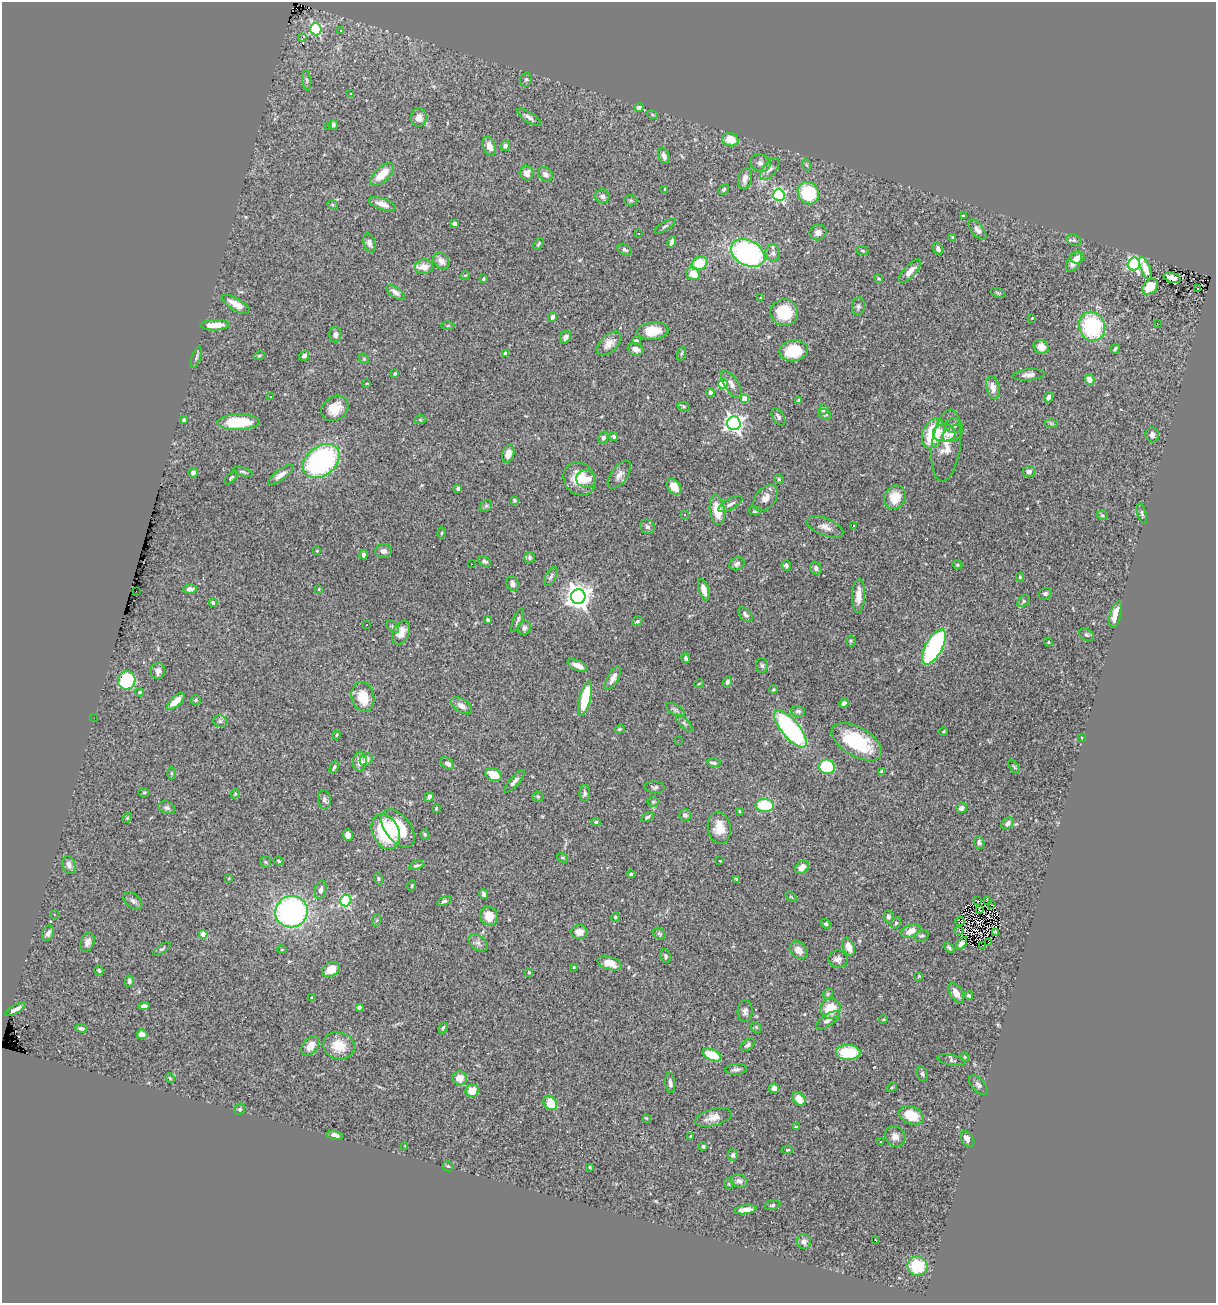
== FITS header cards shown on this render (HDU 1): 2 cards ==
NAXIS1  =                 1214
NAXIS2  =                 1301

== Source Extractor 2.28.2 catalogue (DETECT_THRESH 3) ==
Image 1214 x 1301 px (HDU 1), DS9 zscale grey, 1 PNG px = 1 image px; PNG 1218 x 1305 px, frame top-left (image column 1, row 1301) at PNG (2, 2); each listed source drawn as its Kron ellipse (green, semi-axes under 4 px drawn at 4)
Background 1.83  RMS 0.057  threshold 0.171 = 3 sigma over >= 5 px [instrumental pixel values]
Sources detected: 360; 2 with non-positive FLUX_AUTO (blend fragments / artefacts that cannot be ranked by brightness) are neither listed nor drawn; the other 358 listed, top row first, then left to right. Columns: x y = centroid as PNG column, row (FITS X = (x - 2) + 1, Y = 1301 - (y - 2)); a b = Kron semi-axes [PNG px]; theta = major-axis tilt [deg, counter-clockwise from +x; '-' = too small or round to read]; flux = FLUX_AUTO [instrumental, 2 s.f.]
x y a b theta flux
316 29 6 5 - 450
341 31 3 3 - 5
302 38 3 2 - 130
526 79 7 5 74 8.2
306 80 10 4 -85 8.3
350 94 3 2 - 3.8
639 107 4 3 - 7.3
652 114 5 3 - 4
419 117 9 8 - 26
529 117 14 5 -33 15
333 125 5 4 - 9.5
329 126 3 2 - 4.7
730 140 8 6 -13 58
489 146 10 6 -72 33
505 146 5 4 - 8.5
664 156 8 5 -67 15
760 163 10 8 -18 18
807 165 6 4 -70 4.6
770 169 13 6 50 21
527 173 7 7 - 27
382 174 15 7 43 62
545 174 8 6 -43 18
745 179 11 6 77 23
665 189 3 3 - 4.2
724 190 6 4 40 5.6
808 193 11 10 - 220
779 195 6 5 - 650
602 196 7 7 - 16
631 200 7 5 -1 6.9
332 204 5 3 - 3.9
382 204 14 5 -20 29
963 216 4 3 - 3.6
455 223 4 3 - 15
665 226 12 4 31 7.9
977 230 12 6 -50 14
818 232 8 8 - 22
639 233 3 2 - 5.8
953 237 4 3 - 7.2
1074 240 7 5 -20 8
672 242 6 4 69 14
369 243 10 5 -74 15
539 244 6 3 57 4.8
938 249 6 5 - 13
625 250 7 5 -28 9
862 251 6 3 -9 4.1
748 253 18 12 -29 780
773 253 8 7 - 16
1077 258 7 6 - 16
441 261 9 7 -49 27
1074 262 11 6 57 27
700 263 8 6 26 110
1134 264 6 6 - 740
424 267 9 7 4 40
1145 268 12 4 -68 45
910 271 15 6 47 28
693 274 7 6 - 61
465 275 5 4 - 4.1
1172 278 9 5 -16 21
483 279 3 3 - 5.3
879 279 4 3 - 3.6
1150 287 9 6 44 67
1198 289 3 2 - 7.5
395 292 10 5 -36 20
998 293 8 4 -20 5.6
761 298 4 2 - 2.6
236 304 16 6 -30 39
858 306 9 6 85 11
784 312 14 13 - 130
552 317 5 4 - 14
1032 318 3 2 - 2.7
1157 323 2 2 - 3
215 325 14 5 2 53
448 326 6 4 2 5.1
1092 326 15 13 -68 340
653 331 15 8 5 70
335 334 8 6 -89 16
566 337 7 5 60 15
636 341 4 3 - 6.1
609 343 15 8 42 29
1041 347 8 6 -33 36
636 349 8 6 -20 21
1115 349 5 3 - 6.1
794 351 14 10 7 120
505 353 4 4 - 6.4
681 353 7 3 71 5.5
259 356 6 4 17 4.6
304 356 5 4 - 13
196 357 11 4 70 8.9
364 359 6 4 -45 4.9
395 373 3 3 - 5.2
1029 375 16 5 5 19
1089 379 5 4 - 37
367 383 3 2 - 2.6
723 384 5 4 - 210
731 384 16 7 -57 22
993 387 11 6 -77 27
710 392 4 4 - 11
271 397 3 2 - 11
1048 397 5 4 - 12
745 399 4 4 - 70
798 401 4 3 - 5.4
683 406 6 4 -7 5.6
335 408 14 11 36 63
824 409 5 5 - 12
825 414 6 5 - 9.5
778 417 9 5 -57 12
184 420 4 3 - 6.4
420 420 6 4 -2 4.7
238 422 21 7 1 140
734 423 7 6 - 1700
1051 423 6 4 -2 5.7
954 426 9 7 1 15
933 433 16 10 67 200
944 433 11 8 5 25
953 434 11 7 31 19
1152 435 7 6 - 18
614 437 5 4 - 7.9
603 438 6 5 - 8.8
946 445 36 14 82 74
508 454 9 6 73 28
321 461 20 14 38 640
1029 471 6 5 - 17
243 472 10 4 -16 6.6
193 473 5 4 - 8.6
281 475 15 5 37 24
619 475 16 8 54 24
231 478 8 4 44 5.4
579 479 17 15 -51 86
586 479 10 8 -15 49
779 479 5 4 - 4.9
674 487 9 6 -53 43
458 489 4 3 - 6
895 497 12 10 60 76
766 498 15 10 51 31
514 500 4 3 - 6.1
730 504 13 5 30 14
486 506 7 5 42 6.5
717 510 15 7 -82 94
755 511 7 4 0 7.1
1142 513 10 4 -74 8.2
685 514 3 3 - 31
1102 515 6 4 -14 5.7
854 526 3 3 - 6
647 527 7 6 - 12
825 527 19 8 -21 28
442 533 5 3 - 4.2
317 551 3 3 - 3
383 551 8 7 - 17
363 555 4 3 - 12
529 557 6 5 - 8
485 561 7 5 -26 9.1
471 564 2 2 - 2.2
737 564 8 6 27 13
786 565 5 4 - 13
957 565 5 4 - 4.9
816 568 6 5 - 14
551 577 10 5 62 10
1020 577 4 4 - 4.8
512 584 8 6 -71 16
190 589 7 5 -3 14
319 589 3 3 - 3.5
704 590 11 4 -73 36
136 591 3 2 - 10
1045 594 7 5 22 8.8
858 596 17 6 88 40
578 597 7 7 - 4000
1024 601 7 5 39 8.4
213 602 4 4 - 6.8
745 615 9 5 -46 11
1115 615 14 5 75 46
488 620 4 3 - 6.6
518 620 13 3 67 9.6
637 621 6 4 36 7.4
367 625 3 2 - 6.8
393 627 7 4 -44 6.8
524 628 7 6 - 12
401 633 12 8 63 39
1086 635 8 5 -37 9.9
851 641 5 5 - 5.1
1048 642 4 4 - 4.1
934 647 19 8 62 600
686 658 5 3 - 6.9
762 665 7 5 -86 8.9
578 666 10 5 -24 28
158 671 8 7 - 20
613 678 13 5 61 25
127 680 9 8 - 280
727 682 6 4 76 8.9
699 683 4 3 - 3.1
773 689 4 4 - 4.6
139 692 4 4 - 4.6
363 697 15 11 -78 88
585 698 18 5 77 180
196 700 5 5 - 5.7
176 701 11 5 43 55
844 703 4 4 - 19
462 706 12 6 -34 21
675 710 10 5 -30 8.5
798 711 7 5 -16 9.5
94 718 2 2 - 4.5
220 721 7 5 -15 8.7
684 723 11 4 -45 9.8
619 729 5 4 - 4.7
791 729 23 9 -50 690
944 731 4 3 - 3.7
336 735 4 3 - 3.4
1082 738 3 2 - 2.9
678 740 2 2 - 2.1
857 742 28 14 -30 230
366 759 7 5 43 19
360 762 10 7 84 28
447 763 7 5 -40 16
714 763 7 4 -5 9.3
334 767 6 4 62 6.5
827 767 8 7 - 190
1014 767 8 3 -56 4.3
882 772 4 4 - 6.1
172 773 6 4 -89 4.9
494 775 8 6 -29 68
514 781 14 4 48 14
655 787 10 5 -4 8.2
144 792 5 3 - 4.2
585 793 8 5 -90 9.6
235 794 5 4 - 3.9
429 797 5 4 - 11
538 797 5 5 - 5.5
324 799 9 6 -81 12
653 802 5 5 - 6.2
765 805 9 6 -3 160
167 808 9 6 -22 10
436 808 4 3 - 4
961 808 5 5 - 17
739 811 3 2 - 2.8
685 815 6 5 - 10
647 817 6 3 31 7
127 818 5 4 - 4.4
596 822 5 4 - 6.1
1007 823 7 5 41 16
398 828 22 12 -53 130
719 828 16 11 -82 60
386 832 18 13 -65 270
425 834 5 4 - 5.5
348 835 6 5 - 18
979 843 6 5 - 12
563 858 6 3 -31 4.5
279 861 5 4 - 5.7
720 861 3 2 - 2.5
266 862 6 5 - 5.8
69 865 9 6 -72 16
416 865 7 4 22 7.7
802 867 7 5 45 27
631 874 4 3 - 8.4
229 878 4 2 - 2.9
378 879 6 4 -74 5.1
737 879 4 2 - 4.6
412 886 5 3 - 4.3
321 890 10 5 78 16
484 894 5 4 - 12
791 897 6 3 -37 3.9
133 901 11 6 -39 13
346 901 6 5 - 400
444 901 7 4 25 9.7
978 901 2 2 - 0.22
987 901 3 2 - 3.5
992 905 2 2 - 0.86
980 910 3 2 - 4.2
291 912 16 15 - 910
54 914 3 2 - 2.5
489 916 10 8 -62 53
615 917 4 4 - 6.7
888 917 6 5 - 10
377 920 6 4 71 5.2
960 921 4 2 - 5.4
896 923 6 5 - 6.3
826 924 5 4 - 7.1
910 931 10 6 24 39
959 931 4 2 - 1.1
579 932 8 7 - 34
995 932 4 2 - 3.4
48 933 8 5 64 20
203 934 4 4 - 90
659 934 7 5 -41 7.4
921 936 7 5 21 7.7
87 942 10 6 69 20
478 943 11 7 -38 16
962 943 7 4 50 15
989 943 3 2 - 5.3
982 946 4 2 - 2
849 947 9 5 -71 29
949 948 6 3 -38 6.5
162 949 10 4 31 7.4
282 950 5 3 - 3.1
799 950 10 7 -45 33
666 956 7 5 -80 7.8
838 959 9 9 - 18
609 963 12 6 -19 43
574 967 3 2 - 2.8
331 969 9 6 30 60
99 970 5 3 - 5.6
529 972 4 3 - 2.9
919 976 4 3 - 3.4
129 981 5 4 - 9.8
956 993 11 6 -58 30
828 994 6 4 49 4.7
969 996 4 4 - 7.6
312 998 4 4 - 4.6
144 1006 5 4 - 13
359 1007 4 3 - 11
16 1009 11 3 28 17
830 1009 10 10 - 83
745 1011 11 7 90 15
883 1019 4 3 - 4.2
828 1020 13 5 35 16
756 1027 6 4 -48 4.9
81 1028 6 4 -5 9.4
443 1028 6 4 70 6.4
142 1034 5 4 - 28
748 1045 8 5 39 9.3
310 1046 11 7 54 34
339 1046 16 13 -17 77
848 1052 12 7 -1 150
712 1055 10 5 -23 110
965 1057 5 3 - 3
951 1060 14 5 -11 8.8
736 1069 11 5 3 13
922 1074 8 5 -71 8.3
170 1078 5 3 - 3.8
460 1078 7 7 - 41
670 1083 10 5 -84 14
978 1085 12 6 -48 12
774 1088 5 5 - 20
892 1088 5 4 - 4.5
472 1091 6 6 - 48
799 1099 7 5 -53 49
550 1103 8 6 -51 79
240 1109 6 5 - 6
911 1115 13 8 -22 100
713 1117 19 8 15 39
646 1118 4 3 - 3.5
796 1127 4 3 - 5.7
335 1135 8 4 -15 22
690 1136 3 2 - 3.2
895 1136 11 9 -46 25
967 1139 9 5 -54 25
880 1142 3 2 - 4.8
405 1146 3 3 - 2.6
703 1146 4 4 - 6.9
787 1150 6 4 3 4.8
733 1155 6 5 - 11
448 1166 5 5 - 4.5
590 1167 4 3 - 4.4
739 1181 9 6 -16 15
729 1184 5 3 - 3.4
772 1205 8 4 12 7.3
745 1210 11 4 6 37
804 1241 7 7 - 20
876 1241 3 2 - 26
917 1266 10 9 - 160
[2 non-positive-flux detections neither listed nor drawn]